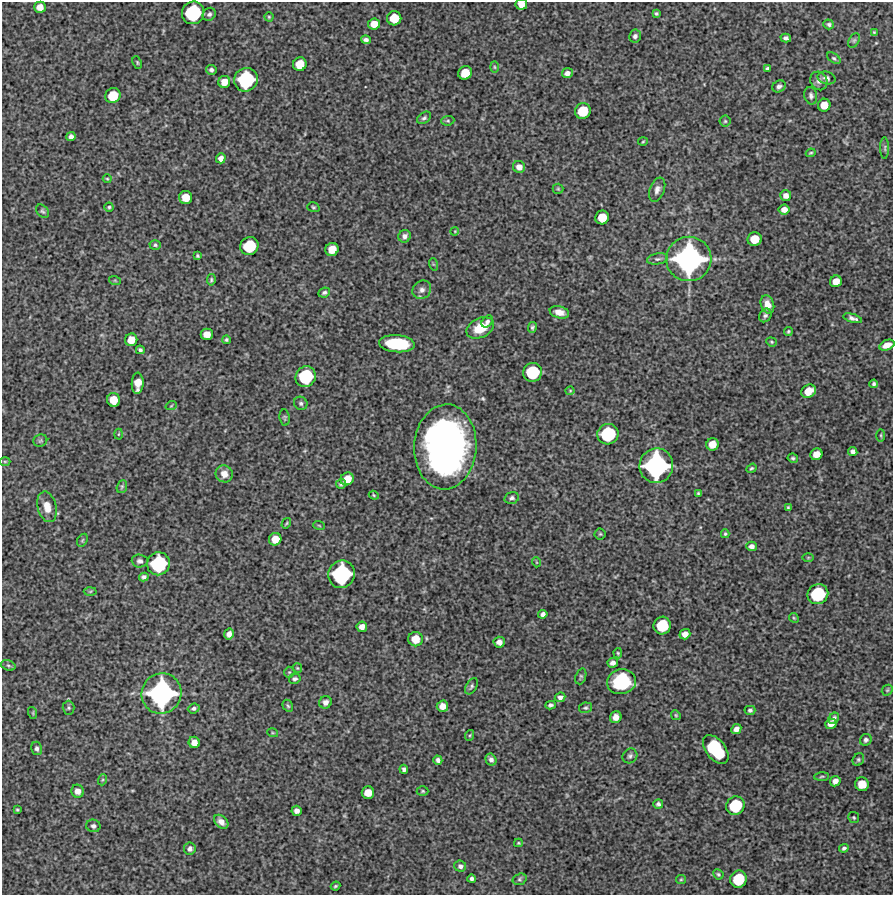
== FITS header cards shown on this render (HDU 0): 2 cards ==
NAXIS1  =                  891 /Length X axis
NAXIS2  =                  893 /Length Y axis

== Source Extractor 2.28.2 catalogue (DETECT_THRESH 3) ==
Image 891 x 893 px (HDU 0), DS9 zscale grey, 1 PNG px = 1 image px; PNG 895 x 897 px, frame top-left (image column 1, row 893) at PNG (2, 2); each listed source drawn as its Kron ellipse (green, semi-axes under 4 px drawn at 4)
Background 5580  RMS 330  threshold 986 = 3 sigma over >= 5 px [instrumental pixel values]
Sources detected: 195; all 195 listed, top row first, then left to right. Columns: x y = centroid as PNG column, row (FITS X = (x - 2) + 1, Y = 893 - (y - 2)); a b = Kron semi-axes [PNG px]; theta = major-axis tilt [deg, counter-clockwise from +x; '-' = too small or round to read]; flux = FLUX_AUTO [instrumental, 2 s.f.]
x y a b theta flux
521 4 6 5 - 2.0e+05
40 7 6 5 - 1.9e+05
193 13 11 11 - 1.6e+06
656 13 4 3 - 3.4e+04
209 14 7 6 - 6.6e+04
269 17 4 4 - 2.8e+04
394 18 7 7 - 4.4e+05
374 24 6 5 - 2.3e+05
829 24 5 5 - 4.4e+04
874 32 4 3 - 2.5e+04
635 36 6 6 - 6.7e+04
786 38 5 4 - 6.1e+04
366 40 5 4 - 6.2e+04
854 40 8 5 63 4.1e+04
834 58 7 4 -36 4.3e+04
137 62 6 3 -65 2.7e+04
300 64 7 6 - 3.6e+05
494 67 6 4 -88 3.1e+04
768 69 4 4 - 4.5e+04
211 70 5 5 - 6.1e+04
465 73 7 6 - 3.8e+05
567 73 5 5 - 1.0e+05
826 78 9 6 -14 7.5e+04
246 80 12 11 - 1.7e+06
819 81 10 8 -57 9.3e+04
224 82 6 5 - 2.2e+05
779 86 7 5 31 6.5e+04
113 96 8 7 - 5.2e+05
811 96 9 6 -77 6.8e+04
824 105 6 6 - 2.8e+05
583 111 8 7 - 6.1e+05
424 118 8 5 35 5.3e+04
448 121 6 4 6 3.5e+04
725 121 5 5 - 3.2e+04
71 137 4 4 - 7.9e+04
643 142 5 3 - 2.1e+04
885 148 11 4 90 4.7e+04
811 153 5 3 - 2.6e+04
221 158 5 4 - 1.0e+05
519 167 6 6 - 1.4e+05
107 179 4 4 - 2.2e+04
558 189 5 5 - 2.8e+04
657 190 12 7 69 1.1e+05
786 196 5 5 - 1.2e+05
186 197 6 6 - 3.4e+05
109 207 4 4 - 3.4e+04
313 207 6 4 -17 3.5e+04
784 209 5 5 - 1.4e+05
42 211 8 5 -49 4.4e+04
602 217 7 6 - 3.9e+05
455 231 4 3 - 1.8e+04
405 236 6 6 - 8.6e+04
755 239 7 7 - 4.0e+05
155 245 5 4 - 3.7e+04
249 246 9 8 - 8.9e+05
332 249 7 6 - 3.3e+05
197 256 4 4 - 3.0e+04
658 259 11 5 9 7.0e+04
689 259 22 22 - 5.0e+06
433 264 6 4 -71 2.6e+04
211 280 6 4 81 3.4e+04
115 281 6 4 -20 2.4e+04
836 281 6 5 - 2.2e+05
422 290 10 8 40 1.2e+05
324 293 6 5 - 4.8e+04
767 304 9 6 -71 1.7e+05
559 312 10 6 -14 1.9e+05
765 315 7 6 - 5.5e+04
853 318 10 4 -16 7.4e+04
487 321 7 5 50 5.7e+04
480 328 14 9 24 4.6e+05
532 328 5 4 - 4.4e+04
788 331 4 4 - 3.4e+04
207 334 6 6 - 2.2e+05
131 340 6 6 - 2.9e+05
226 340 4 4 - 3.3e+04
771 342 5 4 - 2.8e+04
397 344 18 8 -5 1.2e+06
887 345 8 5 24 1.8e+05
140 350 4 3 - 4.5e+04
532 372 9 9 - 1.0e+06
306 377 10 10 - 1.3e+06
138 383 10 6 87 3.0e+05
874 384 4 3 - 4.3e+04
570 391 4 4 - 2.2e+04
808 391 8 6 29 3.1e+05
113 400 7 6 - 3.4e+05
301 403 7 6 - 5.5e+04
171 406 6 3 19 2.4e+04
285 418 8 5 -84 3.6e+04
118 434 5 3 - 2.0e+04
608 434 11 10 - 1.3e+06
881 435 6 3 90 2.6e+04
40 441 7 6 - 4.2e+04
712 444 6 6 - 2.7e+05
445 447 42 31 87 1.1e+07
853 452 5 4 - 6.5e+04
816 454 6 5 - 2.3e+05
793 458 5 4 - 3.8e+04
5 461 5 3 - 2.1e+04
656 466 17 17 - 3.4e+06
751 468 5 4 - 3.1e+04
224 474 9 8 - 1.8e+05
347 479 7 6 - 3.0e+05
341 484 5 4 - 3.5e+04
122 487 6 5 - 3.8e+04
698 493 3 3 - 2.6e+04
374 495 5 4 - 2.4e+04
512 498 7 5 16 5.9e+04
47 507 15 9 -77 2.4e+05
788 507 4 3 - 3.1e+04
286 523 5 3 - 2.7e+04
319 525 6 3 -20 2.2e+04
600 534 5 5 - 3.0e+04
725 534 4 3 - 2.9e+04
275 539 6 6 - 2.7e+05
82 540 7 5 60 3.5e+04
751 546 5 4 - 9.4e+04
808 557 6 4 1 2.7e+04
140 561 8 6 -3 7.2e+04
536 562 5 3 - 1.7e+04
158 564 11 11 - 1.5e+06
342 574 14 13 - 2.2e+06
144 577 5 4 - 6.2e+04
90 591 6 4 2 3.1e+04
818 594 10 9 - 1.2e+06
543 614 4 4 - 7.9e+04
794 618 5 4 - 2.5e+04
662 626 9 8 - 7.8e+05
362 627 5 5 - 1.4e+05
229 634 5 5 - 1.1e+05
685 634 5 5 - 1.4e+05
415 639 7 7 - 3.4e+05
499 642 5 5 - 1.1e+05
618 653 5 4 - 3.0e+04
613 663 5 5 - 8.2e+04
8 665 7 5 -18 4.1e+04
297 668 5 4 - 2.3e+04
289 672 5 5 - 2.9e+04
581 676 8 5 70 4.0e+04
295 679 6 5 - 4.9e+04
621 682 14 12 13 1.3e+06
471 686 9 5 57 5.1e+04
887 690 6 5 - 2.8e+04
161 693 20 20 - 4.1e+06
560 697 5 4 - 7.8e+04
325 702 6 6 - 9.8e+04
551 705 5 4 - 4.8e+04
288 706 6 5 - 3.7e+04
442 706 6 5 - 1.7e+05
69 708 7 6 - 4.0e+04
194 708 6 4 22 4.9e+04
586 708 6 5 - 4.0e+04
750 710 5 4 - 5.1e+04
33 713 6 3 -73 2.5e+04
676 715 5 4 - 2.6e+04
616 717 6 5 - 1.4e+05
834 718 6 5 - 6.9e+04
831 724 6 5 - 1.4e+05
736 729 5 4 - 1.1e+05
273 733 5 3 - 2.1e+04
470 735 5 3 - 2.5e+04
866 740 6 5 - 5.9e+04
194 742 6 5 - 1.8e+05
37 748 7 5 -78 5.6e+04
716 749 16 9 -52 1.8e+06
630 756 8 7 - 6.2e+04
438 760 5 4 - 6.7e+04
491 760 6 5 - 7.1e+04
858 760 6 5 - 4.0e+04
404 769 4 4 - 5.4e+04
822 776 7 3 2 3.1e+04
102 780 6 3 71 2.7e+04
835 781 5 5 - 1.2e+05
862 784 7 7 - 3.1e+05
78 791 6 6 - 1.2e+05
423 791 6 4 0 3.1e+04
368 793 6 6 - 2.8e+05
658 804 5 5 - 5.1e+04
735 806 9 9 - 9.3e+05
17 810 3 2 - 2.2e+04
297 811 5 5 - 1.0e+05
854 817 5 5 - 3.4e+04
221 822 8 5 -42 1.3e+05
93 826 7 6 - 6.4e+04
518 843 4 4 - 2.4e+04
844 848 5 4 - 4.7e+04
190 849 6 6 - 6.4e+04
460 866 6 5 - 7.5e+04
718 874 5 4 - 3.3e+04
472 879 4 4 - 6.2e+04
520 879 7 5 17 4.4e+04
681 879 5 4 - 2.6e+04
738 879 9 8 - 7.7e+05
335 886 5 3 - 3.2e+04
At the frame edge (FLAGS 8, measured only in part): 2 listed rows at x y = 521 4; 887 345

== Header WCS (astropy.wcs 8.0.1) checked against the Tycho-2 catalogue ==
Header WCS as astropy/WCSLIB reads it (CRVAL/CRPIX/CD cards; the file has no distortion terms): RA---TAN/DEC--TAN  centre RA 02:45:10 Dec -04:43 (41.29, -4.71 deg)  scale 1.01 arcsec/px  FOV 15.0' x 15.0'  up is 0 deg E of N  parity normal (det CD < 0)
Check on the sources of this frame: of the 60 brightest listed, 3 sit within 1.6 arcsec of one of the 3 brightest Tycho-2 stars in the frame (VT <= 12.24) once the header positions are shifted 0.51 arcsec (0.47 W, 0.20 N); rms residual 0.52 arcsec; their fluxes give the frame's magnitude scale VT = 27.99 - 2.5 log10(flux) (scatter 0.40 mag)
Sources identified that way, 3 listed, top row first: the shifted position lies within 1.6 arcsec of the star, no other Tycho-2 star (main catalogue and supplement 1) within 3.2 arcsec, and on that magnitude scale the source's flux lands within +1.5 / -3 mag of the star's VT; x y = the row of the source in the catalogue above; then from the Tycho-2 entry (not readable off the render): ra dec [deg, ICRS J2000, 3 dp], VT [Tycho-2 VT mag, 2 dp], TYC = Tycho-2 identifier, HIP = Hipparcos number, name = IAU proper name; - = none
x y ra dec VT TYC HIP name
689 259 41.223 -4.658 10.84 4702-860-1 - -
656 466 41.232 -4.716 12.24 4702-901-1 - -
161 693 41.372 -4.780 11.46 4702-757-1 - -